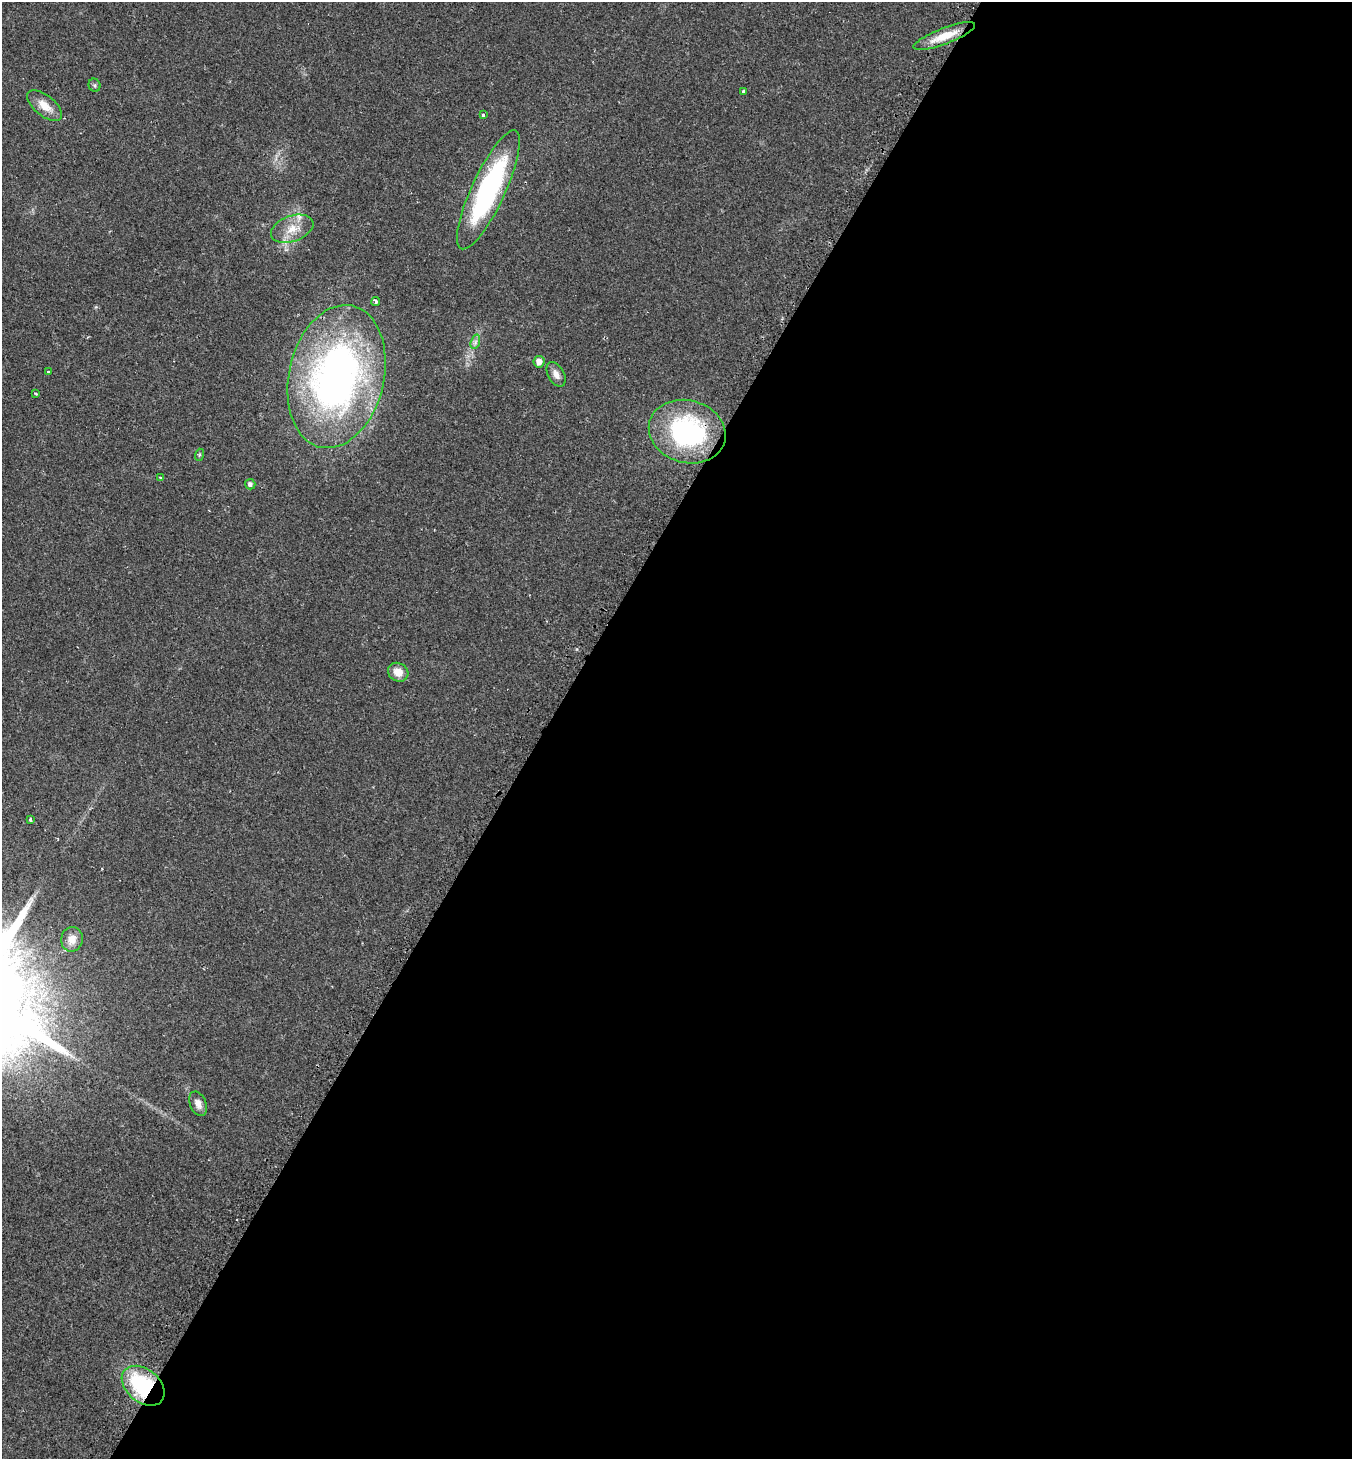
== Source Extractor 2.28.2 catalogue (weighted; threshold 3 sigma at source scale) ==
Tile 12 of 4 x 4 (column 4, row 3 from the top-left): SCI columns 4360-5709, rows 1478-2934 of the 5936 x 5931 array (HDU 1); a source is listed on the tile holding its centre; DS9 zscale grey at full resolution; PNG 1354 x 1461 px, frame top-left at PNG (2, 2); each listed source drawn as its Kron ellipse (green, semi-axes under 4 px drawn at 4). Shown black and unused: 60% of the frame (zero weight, under 2 of 3 exposures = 2% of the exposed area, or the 3 px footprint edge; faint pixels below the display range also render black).
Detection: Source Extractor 2.28.2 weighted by HDU 2 'WHT'; one run over the whole footprint, this tile lists its part. Background 0.0302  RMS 0.0045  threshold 0.0204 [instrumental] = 3 sigma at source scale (4.5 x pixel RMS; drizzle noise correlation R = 1.50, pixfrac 1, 0.05/0.05 arcsec/px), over >= 5 px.
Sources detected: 25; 1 cosmic-ray / hot-pixel residue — neither listed nor drawn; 1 inside a brighter listed object's ellipse — not listed separately; the other 23 listed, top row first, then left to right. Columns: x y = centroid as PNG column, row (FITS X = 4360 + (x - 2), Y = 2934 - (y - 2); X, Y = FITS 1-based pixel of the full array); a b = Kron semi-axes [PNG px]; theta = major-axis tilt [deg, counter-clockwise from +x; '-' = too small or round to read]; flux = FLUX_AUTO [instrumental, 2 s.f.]
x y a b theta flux
944 36 33 8 21 9.6
95 85 7 6 - 0.85
744 91 3 3 - 0.85
45 106 21 10 -39 6.2
483 115 3 3 - 1.5
488 190 65 17 65 82
292 229 22 13 20 7.8
376 301 4 3 - 3.3
475 342 7 4 71 1.4
539 362 6 5 - 3.3
48 371 3 3 - 1.1
556 374 13 8 -60 2.9
336 377 72 47 77 210
36 393 3 3 - 0.62
687 432 39 31 -16 69
199 455 6 4 72 0.55
160 477 3 3 - 0.51
250 484 5 5 - 1.5
398 672 10 9 - 5.4
30 820 3 3 - 1.1
72 939 12 11 - 3.6
198 1104 13 8 -66 3.2
143 1386 24 16 -39 44
Overlapping masked pixels (flux is a lower limit): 3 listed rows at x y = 336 377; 687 432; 143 1386